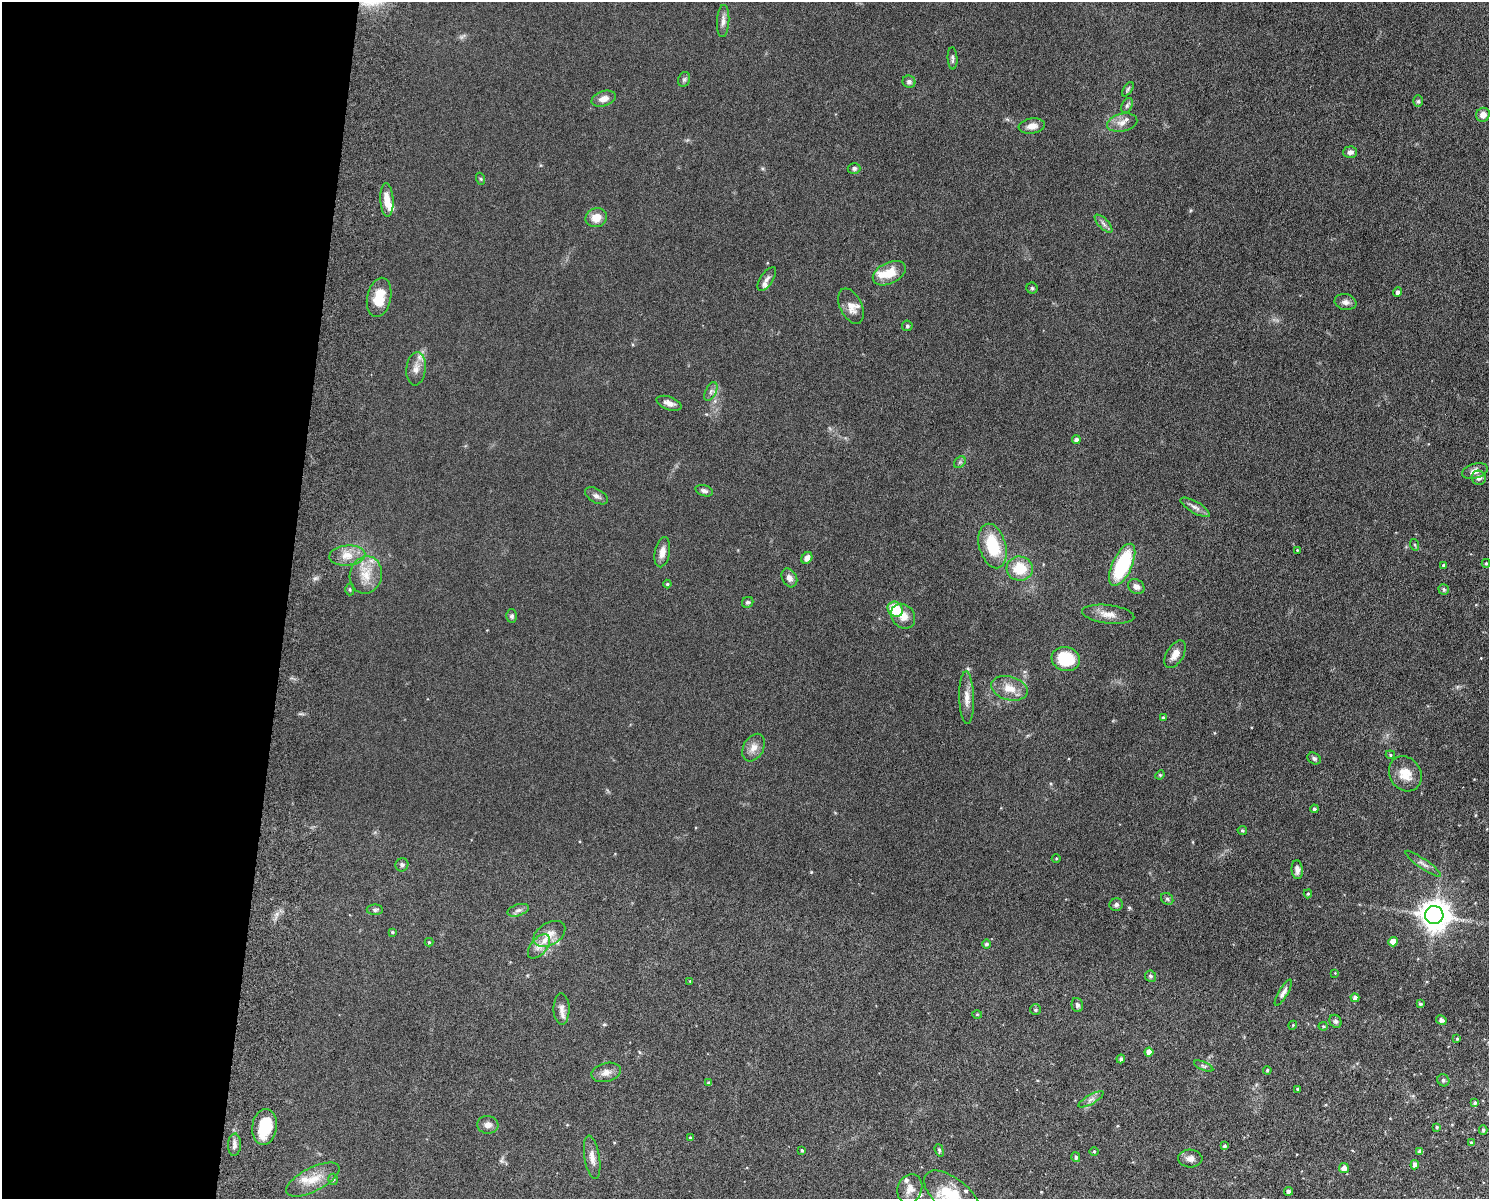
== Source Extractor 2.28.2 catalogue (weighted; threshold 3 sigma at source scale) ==
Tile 4 of 3 x 4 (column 1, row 2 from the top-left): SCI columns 175-1661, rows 2409-3605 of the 4926 x 4817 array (HDU 1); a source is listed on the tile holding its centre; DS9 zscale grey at full resolution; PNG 1491 x 1201 px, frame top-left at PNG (2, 2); each listed source drawn as its Kron ellipse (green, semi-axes under 4 px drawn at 4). Shown black and unused: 19% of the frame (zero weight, under 6 of 12 exposures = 3% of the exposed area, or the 3 px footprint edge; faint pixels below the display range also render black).
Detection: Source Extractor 2.28.2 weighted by HDU 2 'WHT'; one run over the whole footprint, this tile lists its part. Background 0.0569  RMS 0.0042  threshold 0.0174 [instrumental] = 3 sigma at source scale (4.09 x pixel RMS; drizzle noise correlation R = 1.36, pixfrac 0.8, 0.05/0.05 arcsec/px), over >= 5 px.
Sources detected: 142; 2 inside a brighter object's white glare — neither listed nor drawn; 9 inside a brighter listed object's ellipse — not listed separately; the other 131 listed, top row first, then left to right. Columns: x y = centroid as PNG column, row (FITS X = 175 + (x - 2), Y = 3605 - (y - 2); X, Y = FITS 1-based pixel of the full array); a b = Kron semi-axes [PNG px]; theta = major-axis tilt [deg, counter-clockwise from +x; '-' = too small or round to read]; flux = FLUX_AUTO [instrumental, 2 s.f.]
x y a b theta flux
723 21 16 6 87 2
953 58 11 5 -87 0.94
684 79 8 6 69 0.87
909 82 6 6 - 1.1
1128 89 8 4 55 0.67
604 99 12 7 18 3.2
1418 101 6 5 - 0.64
1127 105 8 5 63 0.82
1483 115 7 6 - 2.9
1122 123 15 9 12 3.3
1032 126 13 7 7 3
1350 152 7 5 3 1.4
854 168 6 5 - 0.86
481 179 6 4 -71 0.48
387 200 17 6 -87 4.2
596 218 11 9 21 4.8
1104 224 11 5 -46 1.3
889 273 17 10 27 7.5
767 279 13 6 56 1.5
1032 288 5 5 - 0.61
1398 292 4 4 - 1.6
379 297 20 12 79 8.4
1345 302 11 8 -10 1.8
851 306 19 11 -65 3.8
907 326 5 5 - 0.6
416 369 17 9 83 3.1
711 391 10 5 64 1.3
669 403 13 6 -20 2.4
1076 440 4 4 - 1.2
960 462 6 5 - 0.74
1475 471 13 7 15 2.2
1479 478 7 7 - 1.7
704 491 9 5 -15 1.2
596 496 13 6 -30 1.6
1195 507 16 5 -30 2.1
1415 545 6 4 -71 0.49
993 546 23 13 -75 17
1297 550 4 3 - 0.29
662 552 15 7 79 2.8
347 555 18 10 5 4.8
807 558 6 5 - 2.2
1486 563 4 4 - 0.47
1122 565 23 9 65 29
1443 565 4 3 - 0.56
1020 569 13 12 - 11
366 575 19 16 77 7.3
789 578 10 7 -61 2
667 584 4 4 - 0.47
1136 587 8 7 - 1.9
350 589 6 4 -88 0.54
1444 590 5 5 - 0.77
748 602 6 5 - 0.72
895 609 8 7 - 13
1108 614 26 9 -7 4.1
512 616 6 5 - 0.93
903 616 13 11 -48 4.2
1175 654 15 8 60 3.5
1066 659 14 12 -16 15
1009 688 18 11 -15 5.5
967 698 26 7 -88 3.7
1163 718 4 4 - 0.66
753 748 15 10 61 3.1
1390 755 5 4 - 0.52
1314 758 7 5 -31 0.97
1405 774 18 15 -56 6.6
1160 775 5 4 - 0.45
1314 809 4 4 - 0.8
1242 830 4 4 - 0.47
1056 858 4 3 - 0.35
1423 864 21 4 -35 1.7
402 865 7 6 - 1
1297 870 9 5 -84 1.9
1308 894 4 4 - 0.52
1167 899 7 5 -44 0.8
1116 905 7 6 - 1.1
375 910 8 5 0 0.9
518 910 11 5 18 1.4
1434 915 9 9 - 580
392 932 4 3 - 0.57
549 934 17 11 31 4.5
429 942 4 4 - 0.51
1393 942 5 5 - 4
986 944 4 4 - 0.77
539 946 14 8 50 2.9
1335 973 4 4 - 0.28
1150 976 6 5 - 0.83
690 981 4 3 - 0.32
1283 993 15 4 59 1.5
1355 998 4 4 - 1.4
1420 1004 4 3 - 0.74
1077 1005 7 5 -75 0.94
561 1009 15 8 -89 2.4
1035 1010 5 5 - 0.71
977 1014 5 3 - 0.35
1441 1020 5 4 - 1.3
1336 1021 7 5 -57 0.98
1293 1025 4 3 - 0.32
1323 1026 4 4 - 0.42
1457 1039 3 3 - 0.4
1149 1052 4 4 - 2.8
1121 1059 4 4 - 0.97
1204 1066 10 4 -23 0.8
1267 1070 4 3 - 0.47
606 1072 15 9 13 2.8
1443 1080 6 5 - 1
709 1083 3 3 - 1
1298 1089 3 3 - 0.59
1091 1099 14 4 30 1.6
1475 1103 4 4 - 0.91
488 1125 10 9 - 2.2
264 1127 18 12 82 12
1437 1127 4 4 - 0.6
1483 1130 4 4 - 0.65
690 1138 4 3 - 0.57
1471 1142 4 3 - 0.59
234 1145 11 6 87 1.5
1224 1146 4 4 - 0.78
802 1150 4 3 - 0.55
939 1150 6 4 -72 0.57
1420 1151 4 3 - 1.2
1094 1152 5 3 - 0.35
592 1157 22 7 -81 3.2
1076 1157 5 4 - 0.88
1190 1159 12 9 -2 2.1
1415 1165 4 4 - 2.1
1344 1168 5 5 - 2.7
333 1179 6 4 87 0.75
313 1180 29 11 27 7.2
910 1189 15 12 70 3.4
1289 1191 4 4 - 1.5
952 1196 34 16 -39 15
Isophote crosses this tile's border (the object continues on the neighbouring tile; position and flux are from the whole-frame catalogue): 1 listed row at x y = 952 1196